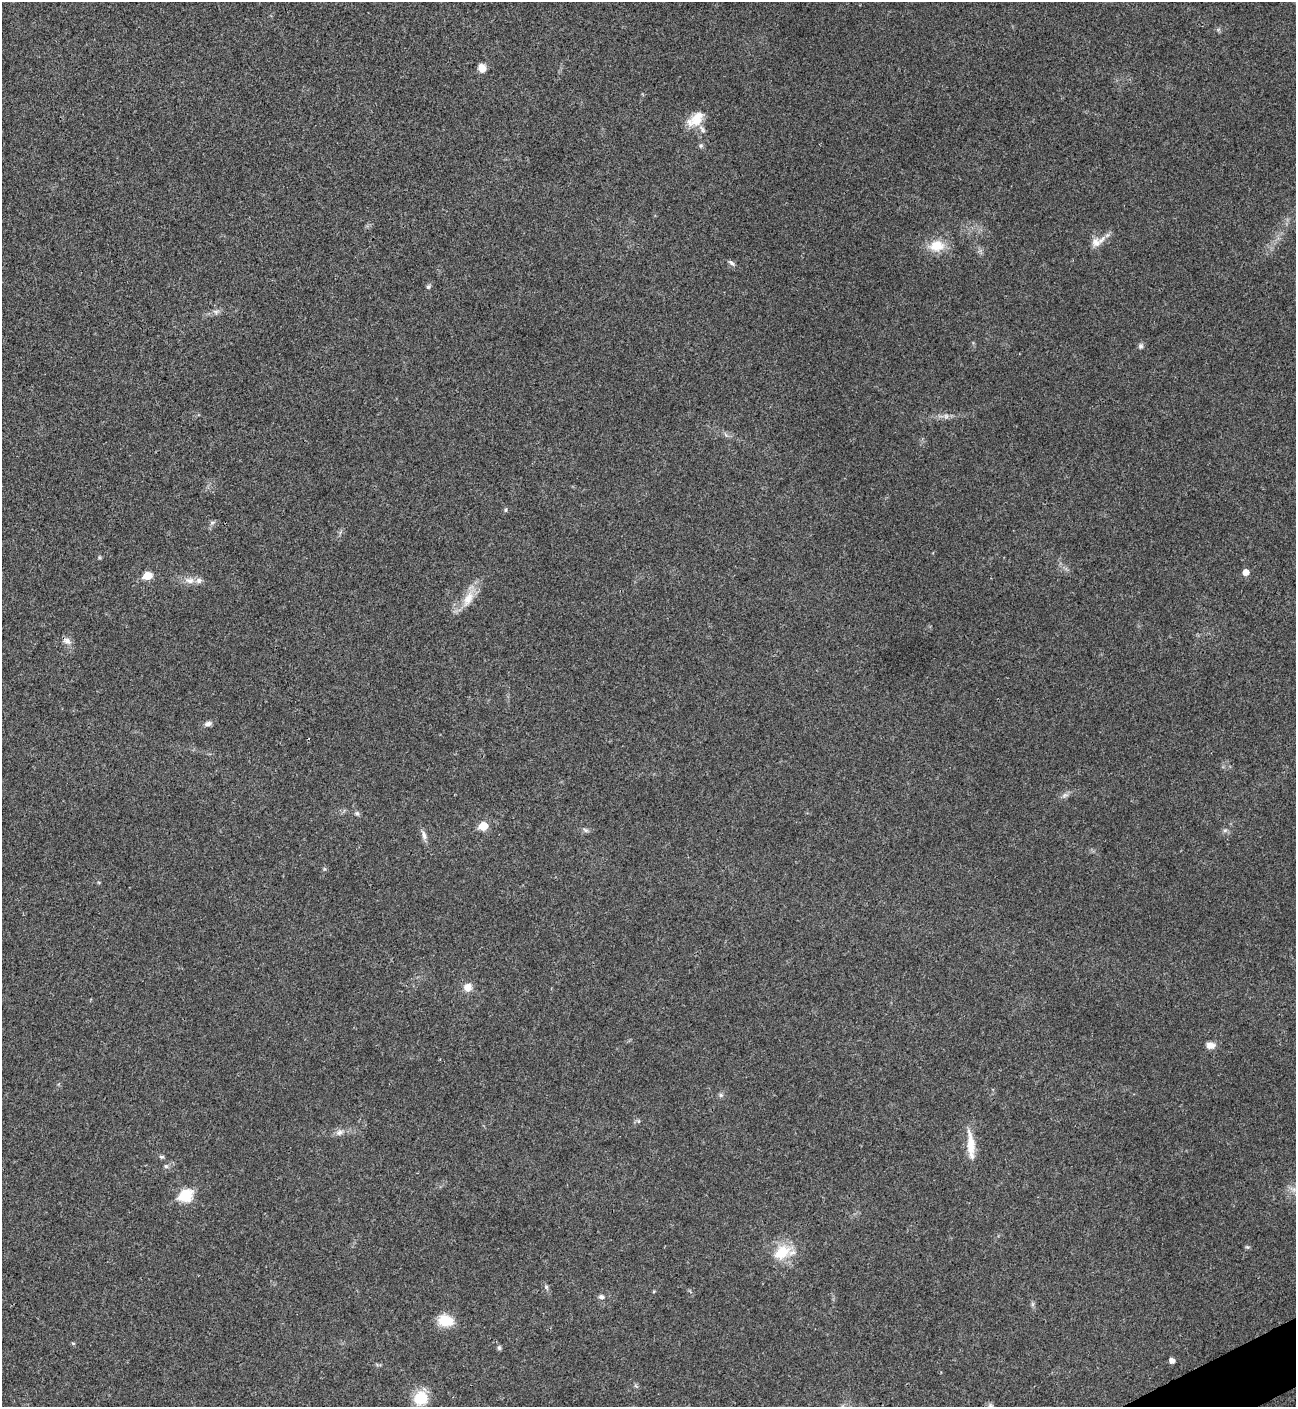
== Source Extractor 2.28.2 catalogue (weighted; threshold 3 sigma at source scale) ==
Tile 6 of 4 x 4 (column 2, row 2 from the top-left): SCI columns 1582-2875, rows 2814-4218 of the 5619 x 5629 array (HDU 1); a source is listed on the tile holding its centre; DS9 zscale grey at full resolution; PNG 1298 x 1409 px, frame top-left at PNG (2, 2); no overlay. Shown black and unused: <1% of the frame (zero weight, under 3 of 4 exposures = <1% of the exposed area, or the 3 px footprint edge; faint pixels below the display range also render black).
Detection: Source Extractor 2.28.2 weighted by HDU 2 'WHT'; one run over the whole footprint, this tile lists its part. Background 0.0204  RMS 0.004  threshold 0.0181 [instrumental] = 3 sigma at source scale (4.5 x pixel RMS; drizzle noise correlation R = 1.50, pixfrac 1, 0.05/0.05 arcsec/px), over >= 5 px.
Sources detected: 43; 2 inside a brighter listed object's ellipse — not listed separately; the other 41 listed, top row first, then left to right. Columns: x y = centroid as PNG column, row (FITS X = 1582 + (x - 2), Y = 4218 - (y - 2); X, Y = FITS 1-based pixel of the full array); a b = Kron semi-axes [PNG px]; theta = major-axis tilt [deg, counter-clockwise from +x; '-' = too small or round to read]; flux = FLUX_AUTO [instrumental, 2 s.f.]
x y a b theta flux
482 68 9 7 -61 3.4
695 119 25 13 39 7.2
701 146 7 5 69 0.74
1096 242 13 11 -73 3.4
937 246 22 16 7 7.8
731 263 11 4 -38 1
428 287 7 5 59 0.76
216 312 6 6 - 1.1
1141 346 7 6 - 0.98
946 416 7 6 - 1.2
506 510 6 4 89 0.51
212 522 7 4 1 0.76
1246 572 6 5 - 3.1
147 576 6 5 - 9.3
189 580 14 8 -4 3.2
468 599 26 11 63 7
67 641 12 8 -25 2.1
208 724 10 6 12 1.5
1065 795 10 6 34 1.4
357 813 7 5 -1 0.84
483 826 6 5 - 10
585 830 8 5 -27 0.98
1225 830 7 4 19 0.74
424 835 15 6 -74 1.8
468 987 10 10 - 3.5
1210 1045 11 8 -5 2.7
721 1095 7 6 - 0.9
339 1132 11 7 18 2
971 1145 36 10 -85 7.9
162 1157 7 5 0 0.69
166 1166 6 5 - 0.84
186 1195 7 6 - 36
1247 1247 6 5 - 0.61
782 1252 25 17 39 11
546 1287 7 5 -48 0.81
601 1297 8 6 -14 1.2
445 1321 14 11 -9 11
73 1343 6 4 -2 0.43
499 1348 6 5 - 0.84
1172 1360 5 5 - 2.1
420 1398 13 12 - 13